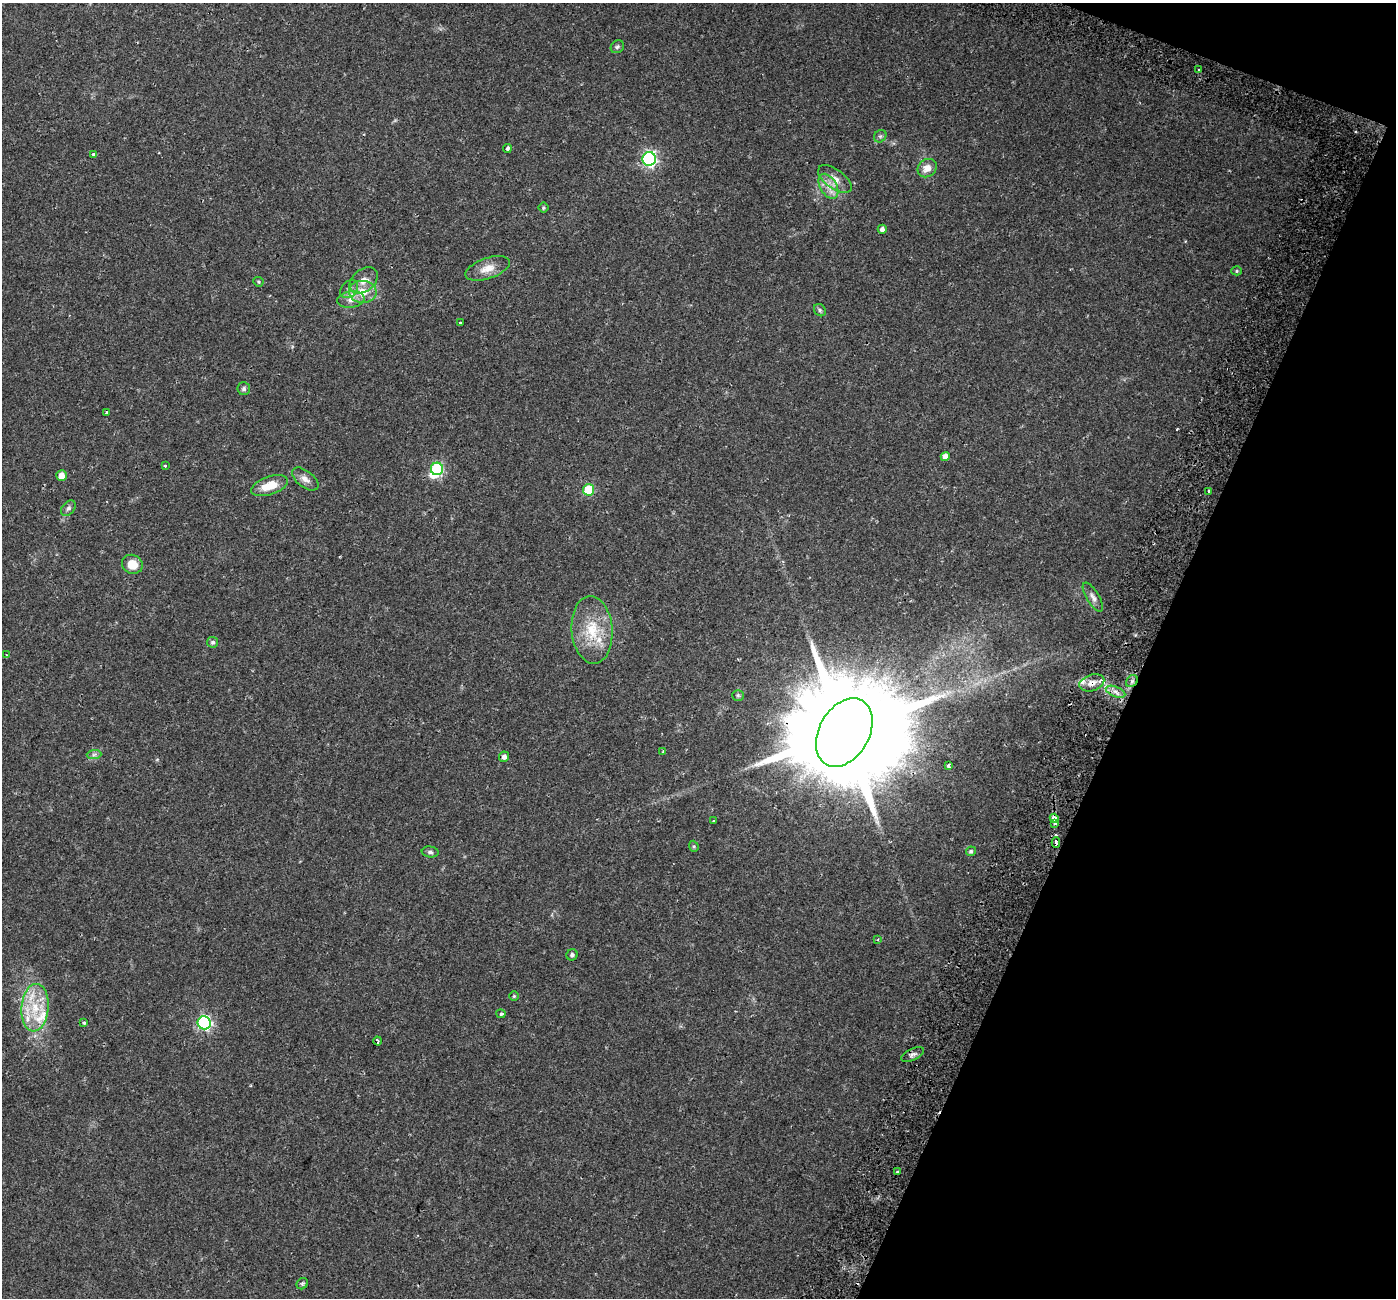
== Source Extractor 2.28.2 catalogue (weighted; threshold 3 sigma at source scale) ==
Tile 8 of 4 x 4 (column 4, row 2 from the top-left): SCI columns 4252-5645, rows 2889-4184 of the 5723 x 5838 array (HDU 1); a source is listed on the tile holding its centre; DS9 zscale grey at full resolution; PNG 1398 x 1300 px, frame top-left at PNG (2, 3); each listed source drawn as its Kron ellipse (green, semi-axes under 4 px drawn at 4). Shown black and unused: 19% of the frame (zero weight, under 2 of 3 exposures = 5% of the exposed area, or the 3 px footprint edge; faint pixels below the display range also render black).
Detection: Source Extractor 2.28.2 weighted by HDU 2 'WHT'; one run over the whole footprint, this tile lists its part. Background 0.0319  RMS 0.0039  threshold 0.0175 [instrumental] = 3 sigma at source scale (4.5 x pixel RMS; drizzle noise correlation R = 1.50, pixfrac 1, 0.0396/0.0396 arcsec/px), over >= 5 px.
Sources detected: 71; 1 inside a brighter object's white glare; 2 cosmic-ray / hot-pixel residue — neither listed nor drawn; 5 inside a brighter listed object's ellipse — not listed separately; the other 63 listed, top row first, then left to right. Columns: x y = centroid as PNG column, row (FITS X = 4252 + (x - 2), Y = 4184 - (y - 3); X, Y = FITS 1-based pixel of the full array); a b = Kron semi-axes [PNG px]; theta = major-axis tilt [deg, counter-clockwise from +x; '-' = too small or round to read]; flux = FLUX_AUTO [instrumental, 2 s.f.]
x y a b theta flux
617 47 7 6 - 0.72
1199 70 3 3 - 1.4
880 136 7 5 42 0.68
507 148 4 4 - 1.8
93 154 3 3 - 1.1
649 159 7 6 - 75
927 168 10 8 39 3.3
835 179 19 9 -36 3.7
828 186 13 8 -59 3.3
543 208 5 5 - 0.56
882 229 4 4 - 1.4
487 268 23 10 19 4.5
1237 271 5 4 - 0.47
364 280 16 11 39 3.3
258 282 5 4 - 0.51
349 289 10 7 45 1.8
363 292 14 11 -3 6
351 300 14 8 8 2.8
820 310 7 5 -48 0.72
460 323 3 3 - 1.5
244 389 6 6 - 0.81
107 413 3 3 - 1.7
945 456 5 4 - 2.4
165 466 3 3 - 0.64
437 469 6 6 - 34
61 476 5 5 - 3.3
305 479 15 8 -38 2.4
269 486 19 9 19 6.8
589 490 6 5 - 18
1209 491 3 3 - 1.2
68 508 9 6 49 0.99
132 564 10 9 - 5.5
1093 597 16 6 -59 1.9
592 630 34 20 -85 14
213 642 5 5 - 0.81
7 655 3 3 - 0.39
1132 681 7 5 46 0.99
1092 683 13 8 18 2.9
1115 692 10 5 -22 1.8
738 695 5 5 - 0.57
844 733 37 25 60 13000
663 751 4 4 - 0.34
94 755 7 4 2 0.91
504 757 5 5 - 1.5
948 765 4 3 - 2.3
1054 818 4 3 - 4
713 821 3 2 - 0.34
1055 823 4 3 - 1.4
1056 842 5 3 - 5.6
694 846 6 4 -69 0.52
971 851 5 4 - 0.75
430 852 8 5 -7 0.9
877 940 4 3 - 0.39
572 955 6 5 - 1
514 996 4 4 - 0.42
35 1008 24 13 85 11
501 1014 4 4 - 0.72
84 1023 3 3 - 0.68
204 1023 6 6 - 68
378 1041 4 3 - 0.83
913 1054 12 5 25 1.3
898 1171 3 3 - 0.84
302 1284 6 5 - 0.6
Overlapping masked pixels (flux is a lower limit): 3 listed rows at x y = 1092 683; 844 733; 1056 842